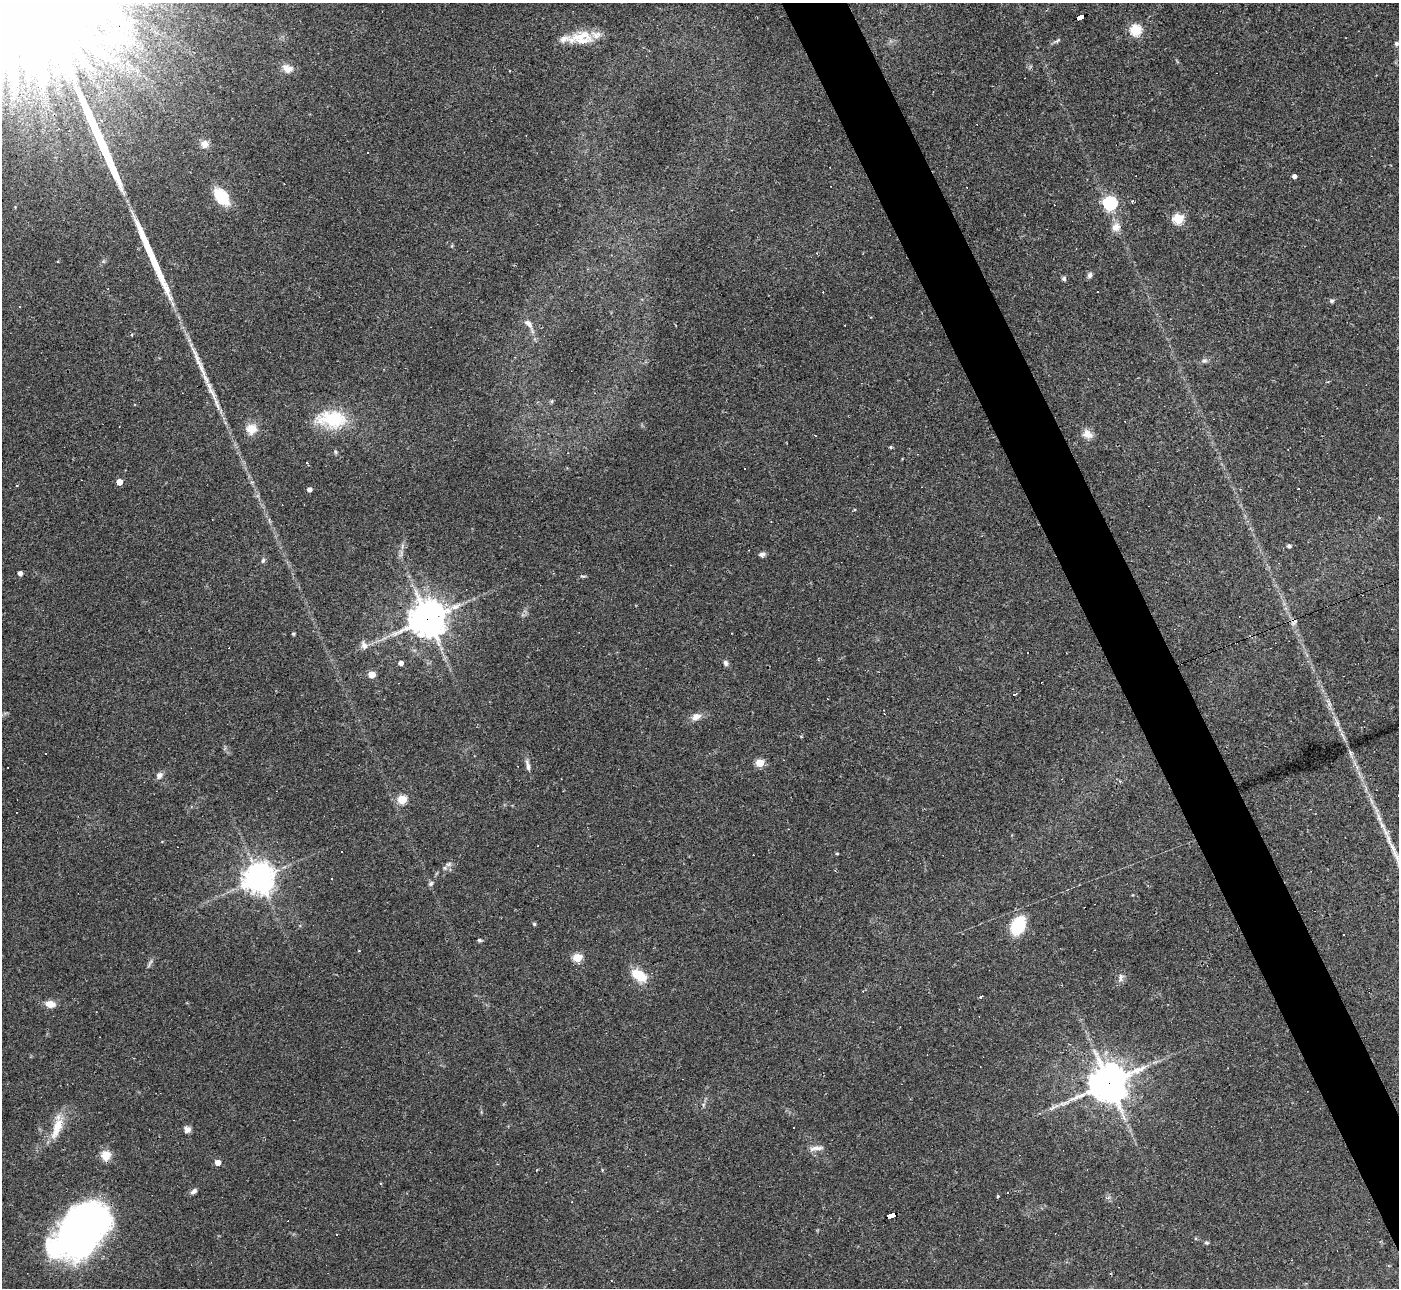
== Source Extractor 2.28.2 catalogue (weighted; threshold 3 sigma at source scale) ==
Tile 6 of 4 x 4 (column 2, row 2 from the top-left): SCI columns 1398-2794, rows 2723-4008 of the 5588 x 5575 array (HDU 1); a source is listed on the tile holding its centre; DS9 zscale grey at full resolution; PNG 1401 x 1290 px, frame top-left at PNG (2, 3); no overlay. Shown black and unused: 4% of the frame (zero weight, under 2 of 3 exposures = <1% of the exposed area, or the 3 px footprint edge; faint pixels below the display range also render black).
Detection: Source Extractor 2.28.2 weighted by HDU 2 'WHT'; one run over the whole footprint, this tile lists its part. Background 0.0708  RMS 0.0057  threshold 0.0254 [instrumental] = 3 sigma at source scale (4.5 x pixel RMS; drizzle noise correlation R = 1.50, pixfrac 1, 0.05/0.05 arcsec/px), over >= 5 px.
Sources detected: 113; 2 inside a brighter object's white glare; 22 cosmic-ray / hot-pixel residue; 3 long thin detections or spike segments (spike, bleed or trail) — not listed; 4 inside a brighter listed object's ellipse — not listed separately; the other 82 listed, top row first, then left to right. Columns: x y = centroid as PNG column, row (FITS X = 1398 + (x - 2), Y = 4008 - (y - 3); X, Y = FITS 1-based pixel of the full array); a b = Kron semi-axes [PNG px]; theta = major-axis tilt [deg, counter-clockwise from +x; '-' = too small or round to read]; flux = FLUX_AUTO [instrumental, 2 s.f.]
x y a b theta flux
1080 17 8 4 21 70
1136 30 6 5 - 50
581 36 40 14 16 15
122 38 48 20 -32 40
1057 40 13 4 31 1.2
1396 43 4 4 - 1.6
287 68 15 10 -26 4.9
205 144 11 10 - 4.4
1294 176 4 4 - 2.1
222 196 14 9 -52 26
1110 203 6 6 - 96
1178 219 5 5 - 41
1116 227 11 10 - 4.8
58 261 3 2 - 0.6
1090 275 7 6 - 1.8
1064 279 6 6 - 1.2
1332 301 6 5 - 1.1
870 317 4 3 - 0.53
528 323 15 7 -42 3.2
1204 361 8 6 22 1.6
202 370 40 7 -66 11
552 401 6 4 71 0.71
332 419 38 20 -3 30
251 429 14 13 - 7.5
1087 434 13 10 -33 4.6
891 447 4 3 - 0.75
335 452 6 4 -88 0.79
119 482 5 4 - 6.9
17 485 3 2 - 0.48
1298 488 3 3 - 0.94
309 489 4 4 - 2.9
854 510 4 3 - 0.54
1289 546 5 4 - 1.5
762 555 8 6 8 1.7
263 560 7 5 73 1.2
20 573 4 4 - 2.7
583 576 9 2 0 0.78
428 619 12 11 - 1200
1295 621 7 5 75 2.7
293 634 3 3 - 0.92
364 645 13 7 -64 2.6
401 663 4 4 - 3.2
726 663 7 6 - 1.6
371 675 5 5 - 12
1014 694 5 3 - 0.95
696 717 12 8 25 4.2
1337 723 10 5 -55 2
801 736 4 3 - 0.48
45 754 3 3 - 3.3
759 763 5 5 - 20
528 765 17 5 -78 2.6
159 775 8 7 - 2.7
402 799 5 5 - 28
341 852 3 3 - 0.76
837 854 4 3 - 0.59
449 864 9 6 27 1.8
259 878 10 10 - 670
331 879 2 2 - 0.42
431 883 7 5 58 1.3
534 924 5 4 - 0.71
1018 925 18 12 66 25
479 940 5 4 - 0.84
577 958 5 5 - 26
150 963 15 3 59 1.3
639 976 18 10 -31 13
1121 978 13 7 85 2.4
981 996 4 3 - 1.6
50 1004 10 7 -7 5.8
1108 1083 13 12 - 1400
1039 1113 4 3 - 0.46
57 1128 33 11 70 12
187 1129 8 7 - 2.6
816 1148 22 6 6 3.3
106 1155 12 12 - 6.2
218 1163 5 4 - 5.4
194 1191 9 5 36 1.8
998 1196 4 3 - 0.61
891 1216 8 4 17 150
84 1233 47 39 16 210
337 1234 3 2 - 0.51
1206 1243 6 5 - 0.98
611 1281 3 2 - 0.67
Overlapping masked pixels (flux is a lower limit): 5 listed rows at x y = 1080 17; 428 619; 1295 621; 1108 1083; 891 1216